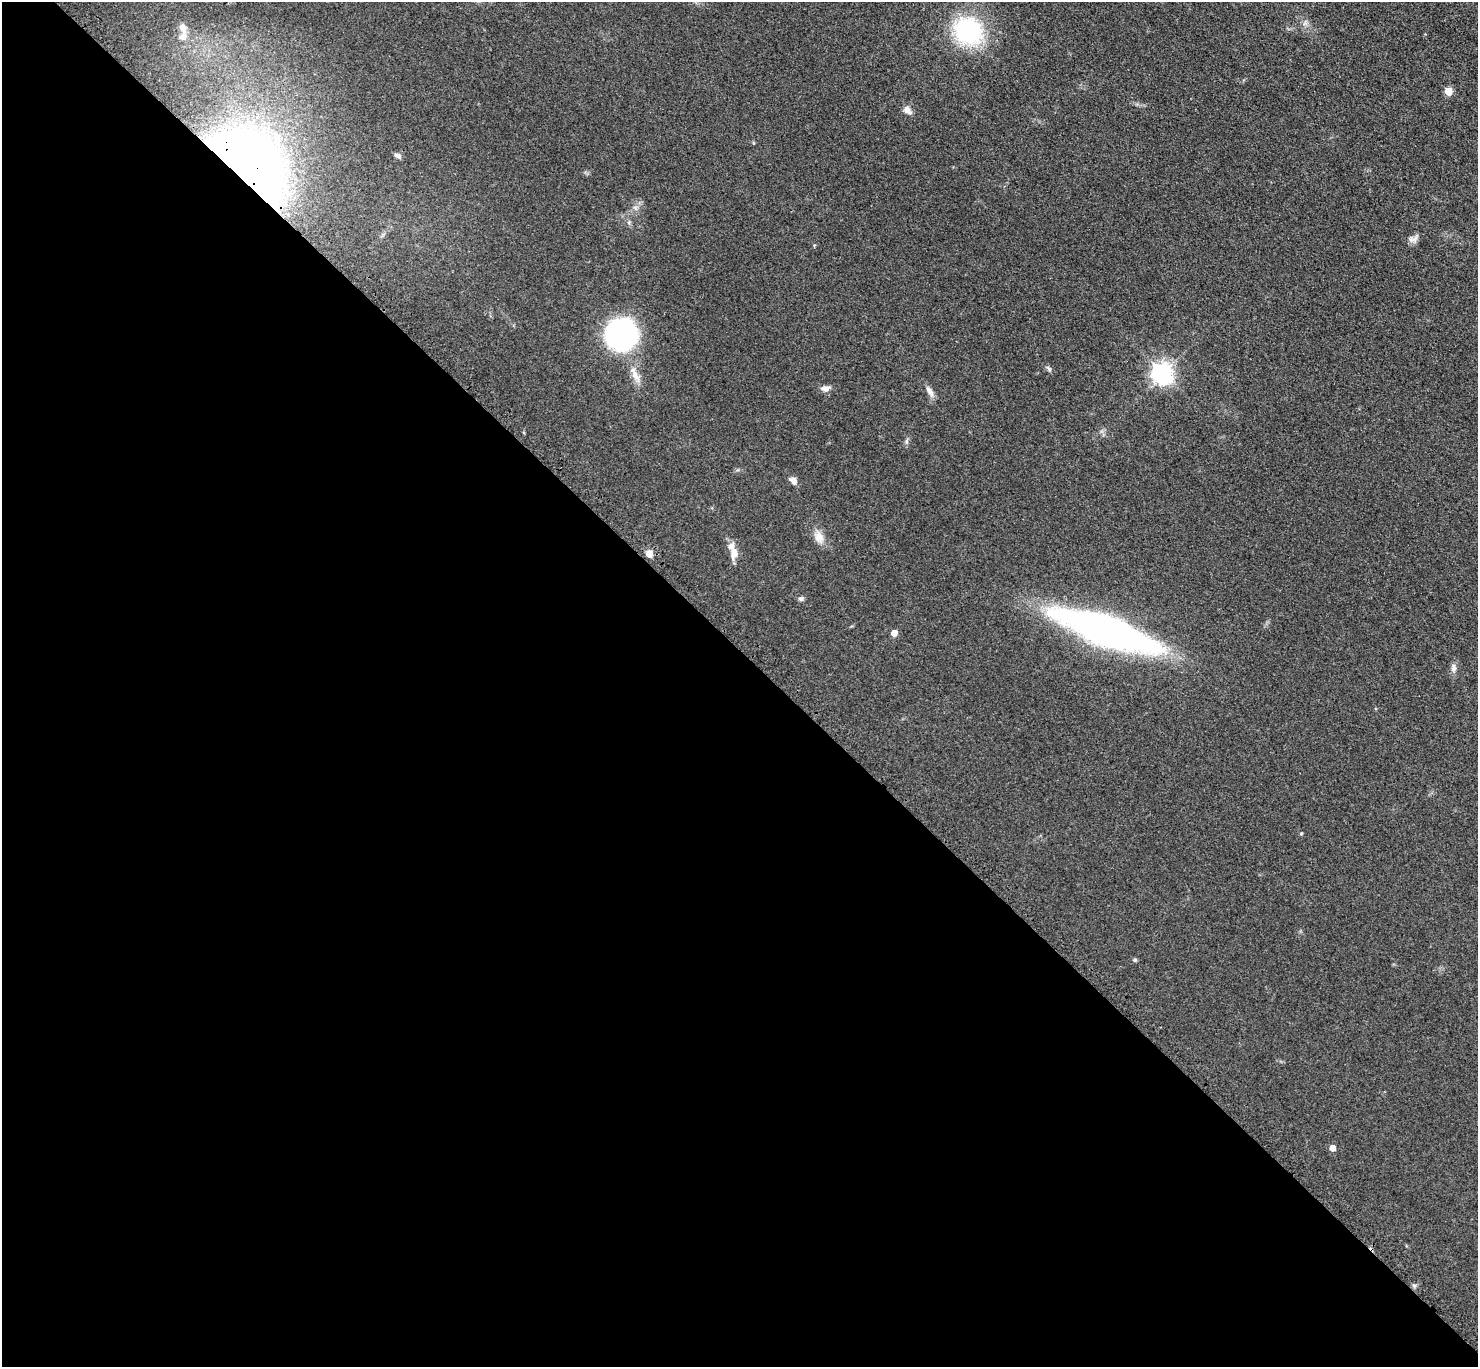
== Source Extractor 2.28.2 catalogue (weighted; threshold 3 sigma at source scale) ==
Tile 9 of 4 x 4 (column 1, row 3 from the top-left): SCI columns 111-1586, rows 1627-2991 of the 6123 x 6123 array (HDU 1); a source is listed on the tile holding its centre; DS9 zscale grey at full resolution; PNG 1480 x 1369 px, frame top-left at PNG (2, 2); no overlay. Shown black and unused: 52% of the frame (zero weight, under 3 of 4 exposures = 8% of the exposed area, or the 3 px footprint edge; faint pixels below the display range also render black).
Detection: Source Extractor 2.28.2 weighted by HDU 2 'WHT'; one run over the whole footprint, this tile lists its part. Background 0.122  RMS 0.0078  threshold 0.0352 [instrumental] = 3 sigma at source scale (4.5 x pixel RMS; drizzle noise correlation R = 1.50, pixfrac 1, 0.05/0.05 arcsec/px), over >= 5 px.
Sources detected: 29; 2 inside a brighter listed object's ellipse — not listed separately; the other 27 listed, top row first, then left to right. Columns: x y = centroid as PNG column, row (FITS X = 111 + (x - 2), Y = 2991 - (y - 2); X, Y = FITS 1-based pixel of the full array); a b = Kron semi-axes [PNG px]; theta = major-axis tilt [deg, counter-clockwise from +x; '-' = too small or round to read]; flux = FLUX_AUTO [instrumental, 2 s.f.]
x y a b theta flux
1305 23 10 4 61 1.9
968 31 23 20 -33 110
183 36 14 9 62 5.8
1448 91 5 5 - 19
907 110 11 8 -50 4.3
398 156 9 5 -22 2.5
248 167 67 40 -47 700
635 207 7 4 -19 1.5
1413 239 15 8 16 3.8
621 334 26 25 - 150
1049 369 10 4 -50 1.6
1162 373 8 7 - 470
636 376 20 8 -65 7.3
825 388 12 8 6 4.1
930 391 16 6 -62 4.7
907 441 7 4 89 1.5
793 480 9 7 -45 4.4
819 537 17 12 -74 7.6
649 553 5 5 - 14
734 553 15 9 90 7.8
801 598 7 6 - 1.9
1107 630 82 21 -20 450
894 633 5 4 - 8
1453 668 12 7 87 3.6
1301 834 5 3 - 0.74
1135 960 6 5 - 1.1
1332 1148 5 5 - 6.9
Overlapping masked pixels (flux is a lower limit): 1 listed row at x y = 248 167